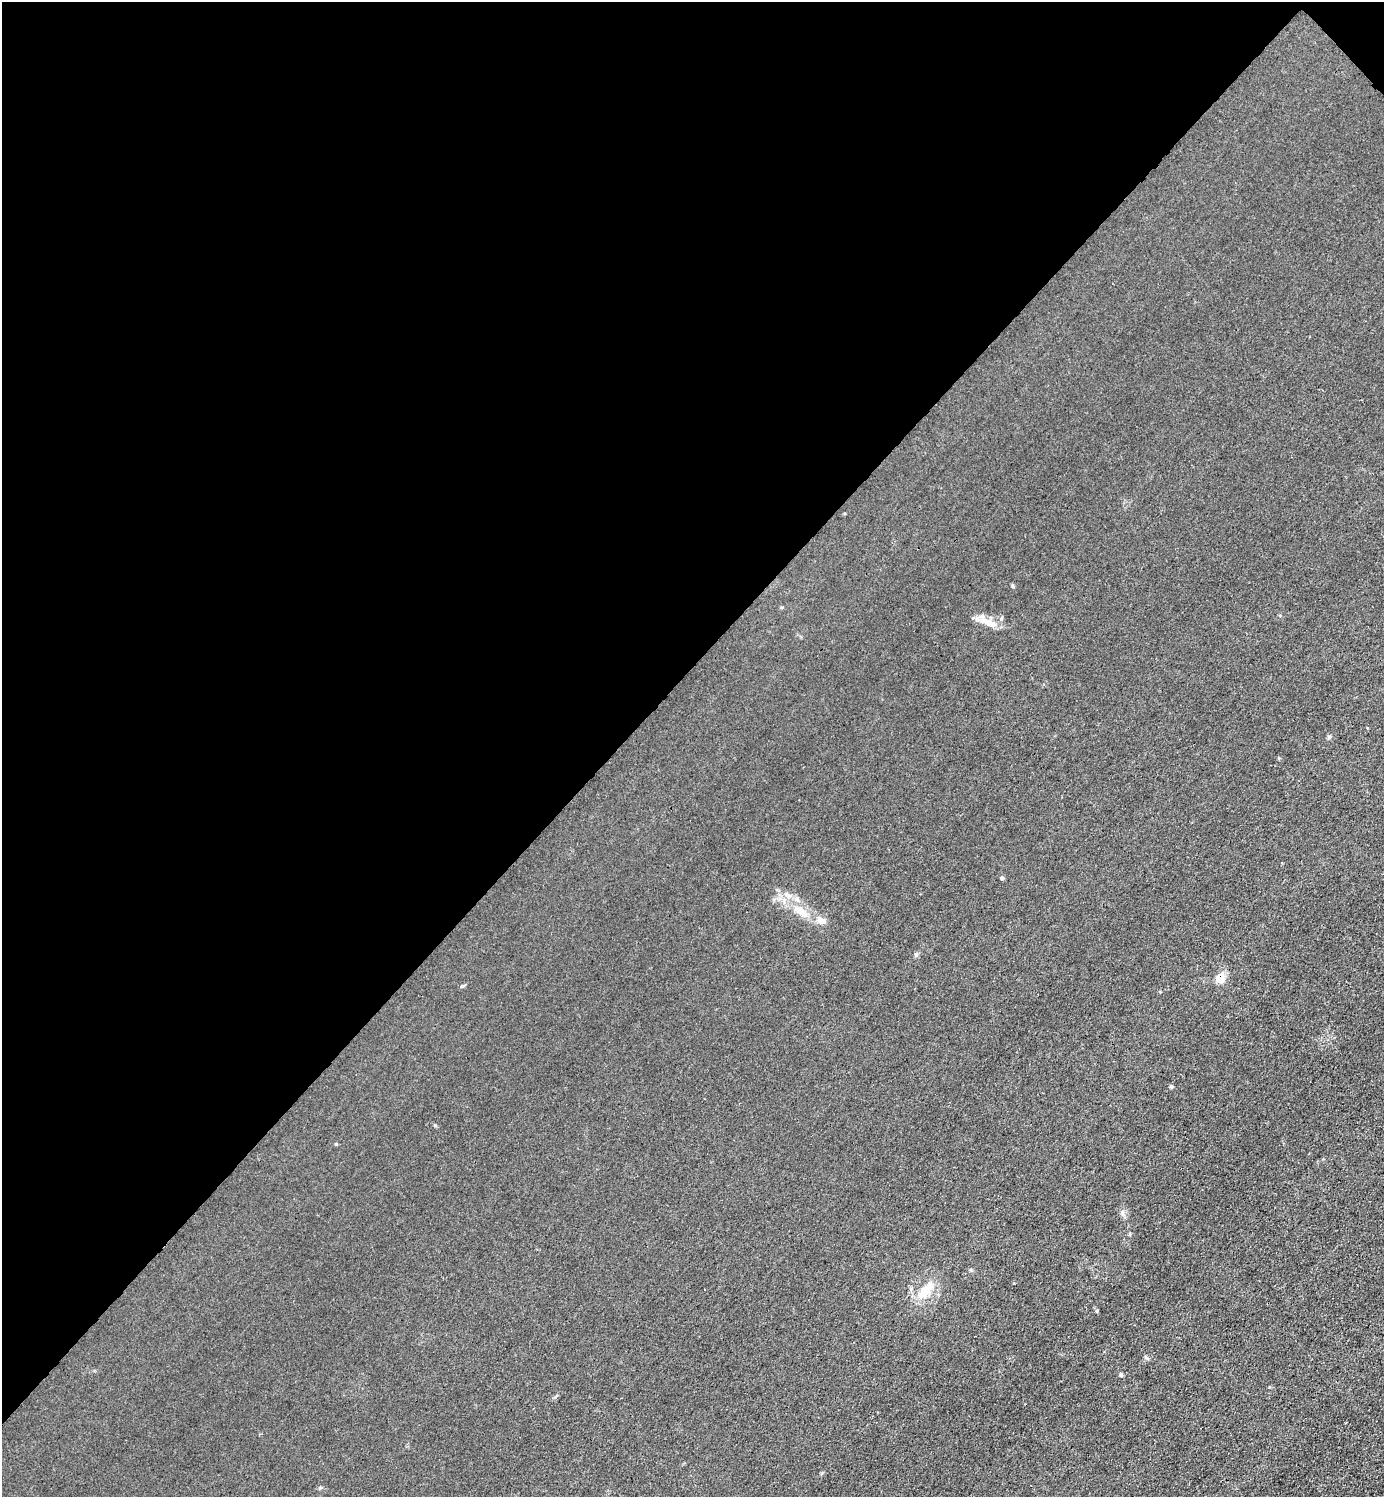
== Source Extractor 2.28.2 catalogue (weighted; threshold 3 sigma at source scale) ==
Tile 2 of 4 x 4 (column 2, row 1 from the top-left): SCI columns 1683-3064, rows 4488-5982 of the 5985 x 5985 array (HDU 1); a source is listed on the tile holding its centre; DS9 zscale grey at full resolution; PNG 1386 x 1499 px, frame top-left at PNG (2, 2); no overlay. Shown black and unused: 45% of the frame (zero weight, under 3 of 4 exposures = <1% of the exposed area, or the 3 px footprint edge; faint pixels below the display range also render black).
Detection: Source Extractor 2.28.2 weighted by HDU 2 'WHT'; one run over the whole footprint, this tile lists its part. Background 0.0222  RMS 0.0063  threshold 0.0285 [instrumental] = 3 sigma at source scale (4.5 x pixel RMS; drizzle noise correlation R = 1.50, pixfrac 1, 0.05/0.05 arcsec/px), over >= 5 px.
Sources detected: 13; all 13 listed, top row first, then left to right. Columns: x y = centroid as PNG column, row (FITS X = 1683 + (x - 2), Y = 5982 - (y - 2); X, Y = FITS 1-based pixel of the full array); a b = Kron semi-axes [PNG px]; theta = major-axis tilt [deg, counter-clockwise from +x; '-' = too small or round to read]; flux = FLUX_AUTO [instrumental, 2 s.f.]
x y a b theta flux
1013 586 6 4 -88 0.73
989 622 19 9 -28 7.5
1002 878 4 3 - 1.6
787 895 11 6 -37 2.9
801 911 26 8 -36 9.4
821 920 15 7 -21 3.7
916 955 5 5 - 0.99
1220 978 14 11 -52 6.3
1171 1087 5 4 - 0.94
336 1144 4 4 - 0.57
925 1290 27 10 52 13
1146 1358 7 4 -45 0.94
1121 1375 5 4 - 0.89
Overlapping masked pixels (flux is a lower limit): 1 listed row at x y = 1220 978
Unlisted compact peaks at least as high as the median listed source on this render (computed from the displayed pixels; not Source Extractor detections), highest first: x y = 1097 1311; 462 986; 435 1125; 1329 737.